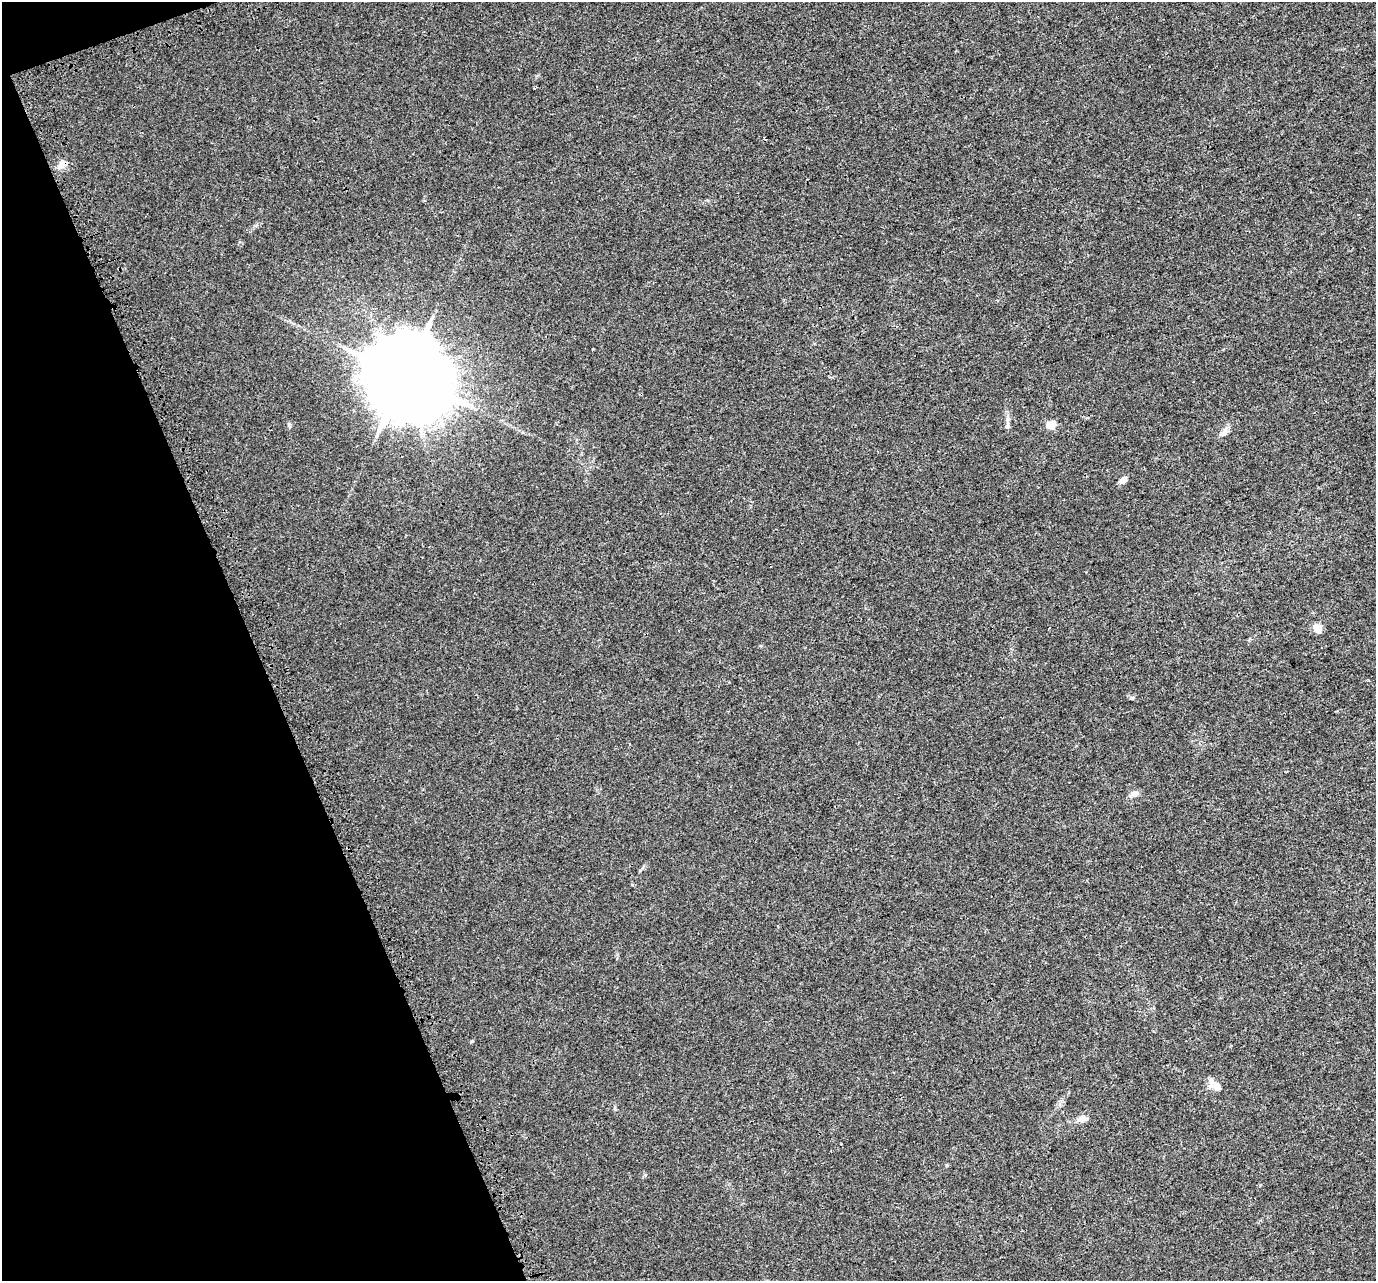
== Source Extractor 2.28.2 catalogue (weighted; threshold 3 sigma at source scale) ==
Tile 5 of 4 x 4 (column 1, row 2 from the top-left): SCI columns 77-1450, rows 2721-3999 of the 5654 x 5495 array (HDU 1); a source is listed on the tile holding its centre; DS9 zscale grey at full resolution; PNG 1378 x 1283 px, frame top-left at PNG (2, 2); no overlay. Shown black and unused: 19% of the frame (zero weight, under 3 of 4 exposures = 6% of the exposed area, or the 3 px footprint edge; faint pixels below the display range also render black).
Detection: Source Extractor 2.28.2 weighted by HDU 2 'WHT'; one run over the whole footprint, this tile lists its part. Background 0.00395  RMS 0.0025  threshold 0.0112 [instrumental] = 3 sigma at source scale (4.5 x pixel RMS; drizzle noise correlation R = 1.50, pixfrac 1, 0.0396/0.0396 arcsec/px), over >= 5 px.
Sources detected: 12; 1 inside a brighter listed object's ellipse — not listed separately; the other 11 listed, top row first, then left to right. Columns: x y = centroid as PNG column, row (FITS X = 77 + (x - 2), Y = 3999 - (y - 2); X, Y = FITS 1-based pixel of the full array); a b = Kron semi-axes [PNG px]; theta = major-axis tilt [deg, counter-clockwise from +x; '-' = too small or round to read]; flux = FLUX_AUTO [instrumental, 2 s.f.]
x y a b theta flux
62 164 14 8 21 1.8
404 376 23 21 -19 4000
1051 425 5 5 - 7.2
1007 426 14 5 84 0.89
1223 433 14 7 42 1.2
1123 480 9 6 39 1.5
1318 630 10 10 - 1.6
1134 794 11 7 18 1
472 1041 4 4 - 0.22
1214 1085 18 10 -42 2.1
1082 1119 11 7 12 1.7
Overlapping masked pixels (flux is a lower limit): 1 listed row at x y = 62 164
Unlisted compact peaks at least as high as the median listed source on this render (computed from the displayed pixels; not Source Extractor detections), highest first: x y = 1132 698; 289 425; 645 1175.